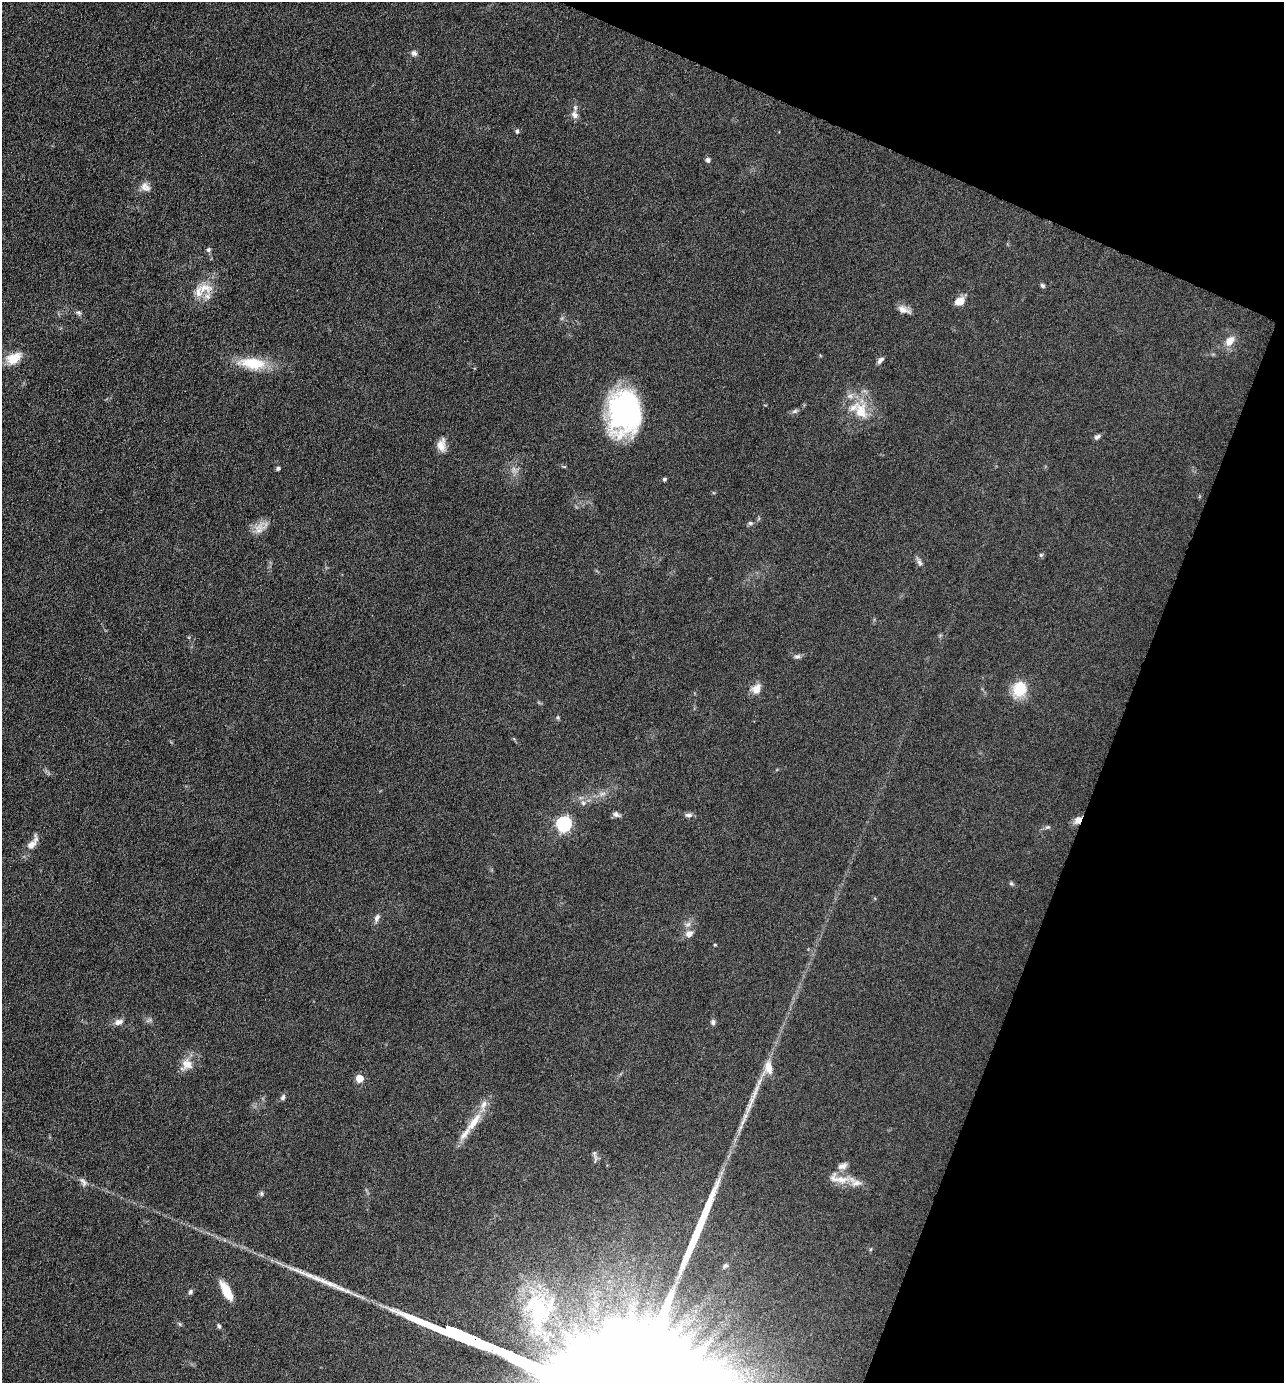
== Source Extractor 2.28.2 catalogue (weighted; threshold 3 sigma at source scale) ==
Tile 8 of 4 x 4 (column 4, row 2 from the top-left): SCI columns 4116-5397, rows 2762-4142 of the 5533 x 5522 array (HDU 1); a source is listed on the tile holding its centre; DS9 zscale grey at full resolution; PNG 1286 x 1385 px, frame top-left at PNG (2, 2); no overlay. Shown black and unused: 19% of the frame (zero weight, under 4 of 8 exposures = <1% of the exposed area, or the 3 px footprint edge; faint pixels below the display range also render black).
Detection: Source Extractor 2.28.2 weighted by HDU 2 'WHT'; one run over the whole footprint, this tile lists its part. Background 0.067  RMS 0.0053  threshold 0.0215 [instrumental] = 3 sigma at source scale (4.09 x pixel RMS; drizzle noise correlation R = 1.36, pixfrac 0.8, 0.05/0.05 arcsec/px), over >= 5 px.
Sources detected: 70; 2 long thin detections or spike segments (spike, bleed or trail) — not listed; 5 inside a brighter listed object's ellipse — not listed separately; the other 63 listed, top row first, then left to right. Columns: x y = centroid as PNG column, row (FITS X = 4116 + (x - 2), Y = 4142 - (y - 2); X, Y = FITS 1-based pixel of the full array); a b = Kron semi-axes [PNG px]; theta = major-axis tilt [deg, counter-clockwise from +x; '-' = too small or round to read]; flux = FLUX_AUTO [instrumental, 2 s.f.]
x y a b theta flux
414 53 9 7 -45 1.7
575 115 11 8 -65 2.7
517 131 5 4 - 1.3
708 160 6 6 - 1.2
145 187 14 10 -39 3.3
208 250 6 6 - 1.2
1042 286 7 5 -46 0.99
205 288 23 13 -2 7.9
959 301 12 8 29 4.8
904 310 16 8 -19 3.2
79 313 8 6 -31 1.2
1230 341 14 9 48 4.9
14 358 17 11 28 9.4
880 360 10 5 47 1.7
252 363 34 14 -7 17
795 411 8 6 18 1.2
861 411 26 18 -72 15
625 412 38 28 87 110
1097 437 8 5 32 1.5
441 445 16 10 80 4.6
278 468 4 4 - 1.1
664 479 4 4 - 1
750 523 7 5 -2 0.95
259 529 14 11 -90 4.7
1041 555 5 5 - 0.83
919 562 10 6 -54 1.6
797 657 8 6 7 1.5
756 689 12 9 60 4.9
1019 689 18 15 68 14
558 717 6 4 -70 0.73
602 794 10 4 30 1.7
583 803 6 6 - 1.4
616 814 9 6 -21 1.8
688 815 10 5 -1 1.7
1078 820 11 8 54 3.2
564 824 6 6 - 110
1047 827 7 5 19 0.98
32 843 25 9 54 5
1011 883 5 5 - 0.78
377 918 11 6 64 2
688 924 9 6 31 1.8
689 934 9 8 - 3.1
715 945 4 4 - 0.46
119 1022 13 7 17 2.6
713 1022 8 6 -81 1.2
187 1064 15 14 - 5.9
768 1067 18 10 -80 5.7
359 1078 5 5 - 11
283 1097 8 6 72 1.2
750 1105 40 6 68 8.6
473 1122 36 9 53 11
595 1159 14 3 -88 1.3
842 1166 12 7 15 2.6
839 1179 34 11 -10 8.1
83 1182 12 6 -60 1.9
261 1193 6 6 - 0.98
725 1266 9 5 28 1.1
226 1291 21 8 -61 9.9
190 1292 7 5 53 1
539 1309 48 42 89 63
219 1326 6 4 -60 0.88
462 1333 20 3 -22 2600
486 1344 21 3 -23 3900
Overlapping masked pixels (flux is a lower limit): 2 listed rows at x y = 1078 820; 486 1344